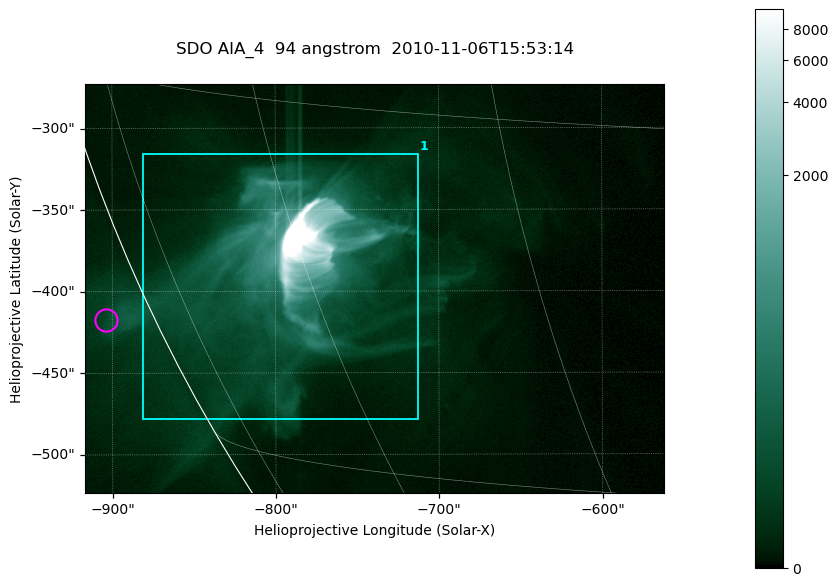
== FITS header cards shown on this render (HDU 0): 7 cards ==
TELESCOP= 'SDO     '           /
INSTRUME= 'AIA_4   '           /
WAVELNTH=                   94 /
WAVEUNIT= 'angstrom'           /
DATE-OBS= '2010-11-06T15:53:14.12' /
CTYPE1  = 'HPLN-TAN'           /
CTYPE2  = 'HPLT-TAN'           /

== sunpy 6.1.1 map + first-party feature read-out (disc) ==
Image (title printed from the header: SDO AIA_4  94 angstrom  2010-11-06T15:53:14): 591 x 417 px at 0.6 arcsec/px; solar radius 968 arcsec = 1614 px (partial field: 2.7% of the solar disc is inside the frame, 89% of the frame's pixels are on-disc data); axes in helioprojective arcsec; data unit not stated in the header (colour bar unlabelled)
Pointing: header CRPIX1/2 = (2053.81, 2042.90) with CRVAL1/2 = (0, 0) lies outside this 591 x 417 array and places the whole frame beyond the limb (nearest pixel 1.36 R_sun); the SolarSoft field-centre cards XCEN/YCEN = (-739.2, -398.4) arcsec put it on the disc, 769 arcsec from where CRPIX/CRVAL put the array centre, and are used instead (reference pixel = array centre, CRVAL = XCEN/YCEN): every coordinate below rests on XCEN/YCEN
Orientation: roll -0.138 deg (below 1 deg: not rotated)
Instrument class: DISC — disc imager (sunpy class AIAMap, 94 A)
Bright regions (active regions / flare kernels): reference = the on-disc median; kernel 5 px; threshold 5 sigma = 84.5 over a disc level ~15.5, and >= 1.15x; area >= 246 px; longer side >= 5 px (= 3 arcsec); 1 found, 1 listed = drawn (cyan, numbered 1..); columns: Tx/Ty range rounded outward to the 2 arcsec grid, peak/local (2 s.f.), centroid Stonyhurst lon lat
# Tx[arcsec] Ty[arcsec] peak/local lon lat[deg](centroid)
1 -882..-712 -480..-314 1056 -62 -22
Off-limb structures (1.02-1.3 R_sun): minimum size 123 px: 1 found; the strongest spans PA ~115 deg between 1.02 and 1.04 R_sun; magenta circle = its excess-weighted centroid (no pixel of it reaches 25% of the colour bar: the marked point is dim): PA ~115 deg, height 1.03 R_sun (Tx ~-904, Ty ~-418 arcsec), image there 2.1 x the reference